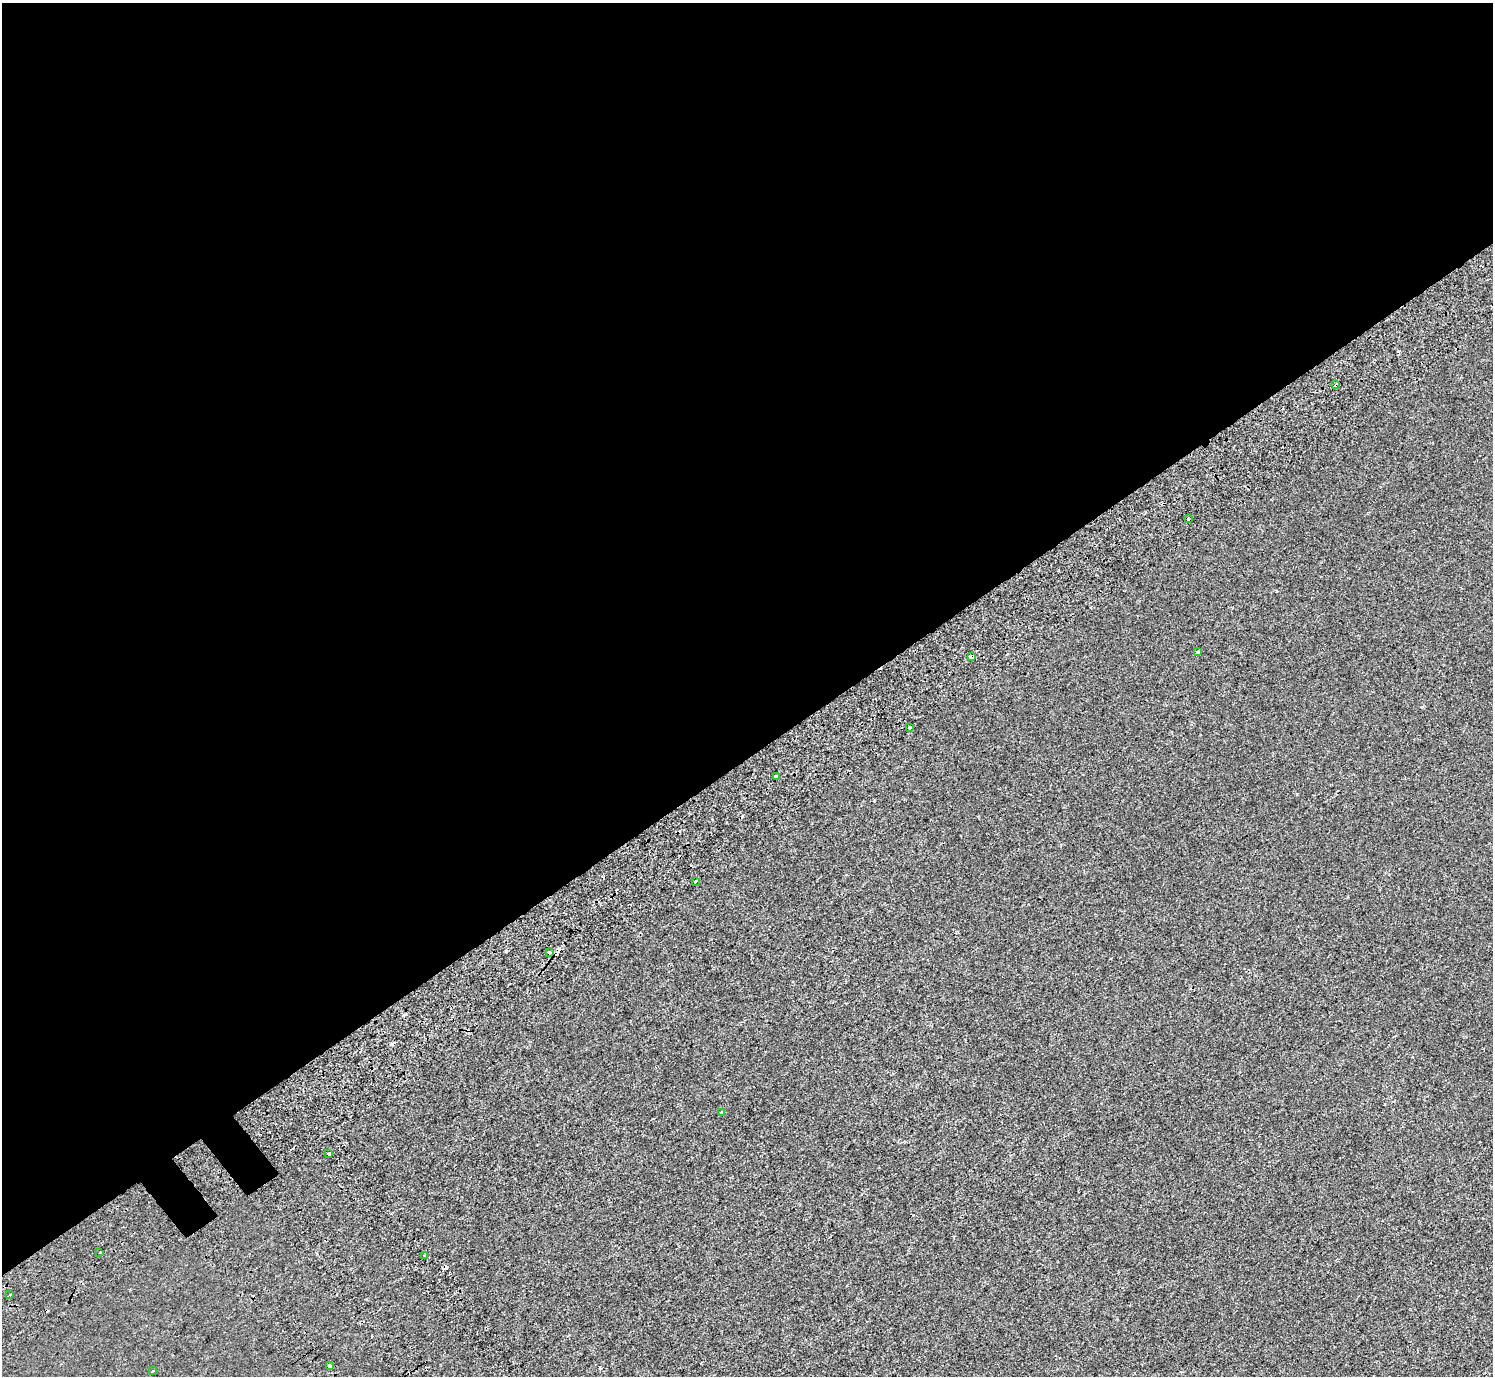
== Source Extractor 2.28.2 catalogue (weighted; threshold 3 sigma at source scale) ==
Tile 2 of 4 x 4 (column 2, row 1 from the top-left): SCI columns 1595-3085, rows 4400-5773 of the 6176 x 6111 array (HDU 1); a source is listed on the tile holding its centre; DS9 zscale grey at full resolution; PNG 1495 x 1378 px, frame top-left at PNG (2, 3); each listed source drawn as its Kron ellipse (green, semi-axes under 4 px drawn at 4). Shown black and unused: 55% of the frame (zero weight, under 2 of 3 exposures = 7% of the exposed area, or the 3 px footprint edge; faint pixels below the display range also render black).
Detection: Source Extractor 2.28.2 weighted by HDU 2 'WHT'; one run over the whole footprint, this tile lists its part. Background -9.91e-05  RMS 0.0046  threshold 0.0209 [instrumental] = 3 sigma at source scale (4.5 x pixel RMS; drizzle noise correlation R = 1.50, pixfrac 1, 0.0396/0.0396 arcsec/px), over >= 5 px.
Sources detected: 23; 8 cosmic-ray / hot-pixel residue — neither listed nor drawn; the other 15 listed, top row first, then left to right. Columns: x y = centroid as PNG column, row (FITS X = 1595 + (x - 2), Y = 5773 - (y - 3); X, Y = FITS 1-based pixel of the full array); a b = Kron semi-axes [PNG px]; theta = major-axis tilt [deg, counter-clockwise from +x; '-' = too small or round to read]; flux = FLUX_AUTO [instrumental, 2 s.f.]
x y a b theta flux
1336 385 4 3 - 4.8
1188 519 3 3 - 2
1198 651 3 3 - 1.9
972 657 3 3 - 17
910 727 3 3 - 7.1
776 777 3 3 - 9.9
696 881 3 3 - 1.2
550 953 3 3 - 1.9
722 1112 4 3 - 0.99
329 1154 3 3 - 3
100 1253 3 3 - 1.7
425 1255 2 2 - 0.47
10 1294 3 3 - 1.1
329 1366 3 3 - 5
153 1371 3 2 - 0.6
Overlapping masked pixels (flux is a lower limit): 2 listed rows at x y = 1336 385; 972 657